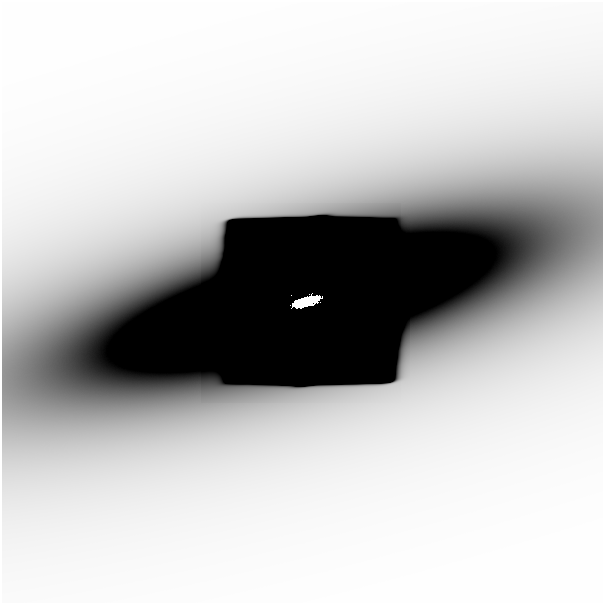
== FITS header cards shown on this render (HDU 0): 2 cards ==
NAXIS1  =                  601
NAXIS2  =                  601

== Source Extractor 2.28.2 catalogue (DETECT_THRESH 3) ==
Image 601 x 601 px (HDU 0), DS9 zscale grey, 1 PNG px = 1 image px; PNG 605 x 605 px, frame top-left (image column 1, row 601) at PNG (2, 2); no overlay
Background -2.91e-09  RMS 9.4e-10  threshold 2.83e-09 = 3 sigma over >= 5 px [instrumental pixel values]
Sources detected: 5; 2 with non-positive FLUX_AUTO (blend fragments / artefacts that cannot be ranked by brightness) are not listed; the other 3 listed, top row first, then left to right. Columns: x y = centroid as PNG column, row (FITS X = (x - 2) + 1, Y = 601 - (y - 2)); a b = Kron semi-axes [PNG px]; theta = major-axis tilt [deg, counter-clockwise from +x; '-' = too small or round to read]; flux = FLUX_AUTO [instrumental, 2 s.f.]
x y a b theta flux
291 295 2 2 - 2.5e-02
304 302 25 8 15 5.2e+00
505 337 30 26 45 4.7e-06
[2 non-positive-flux detections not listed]